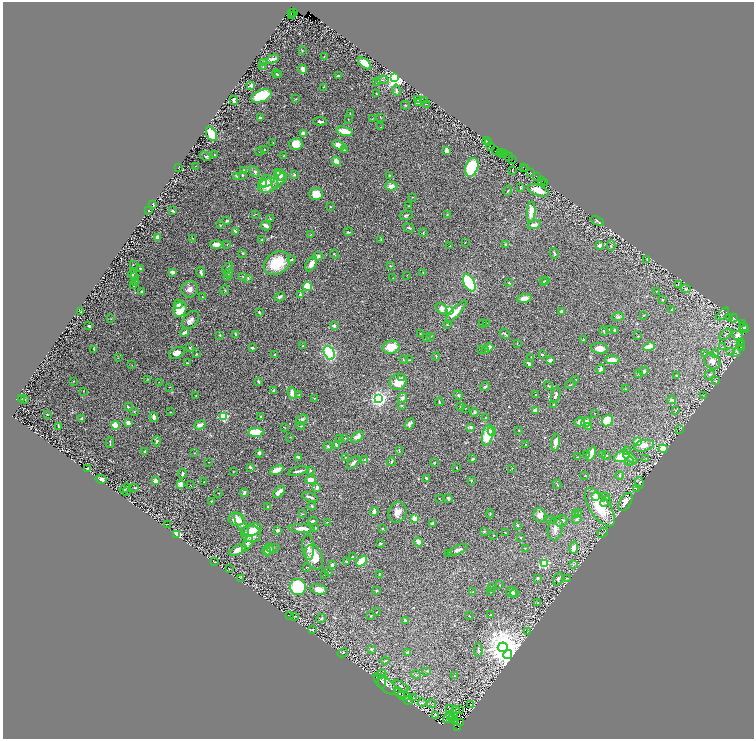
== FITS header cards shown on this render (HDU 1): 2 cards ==
NAXIS1  =                 1503
NAXIS2  =                 1474

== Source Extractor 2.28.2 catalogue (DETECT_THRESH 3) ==
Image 1503 x 1474 px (HDU 1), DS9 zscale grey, zoomed out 1/2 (1 PNG px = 2 x 2 image px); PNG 756 x 741 px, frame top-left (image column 2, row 1474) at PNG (3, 2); each listed source drawn as its Kron ellipse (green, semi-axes under 4 px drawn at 4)
Background 0.683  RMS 0.027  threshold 0.0822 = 3 sigma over >= 5 px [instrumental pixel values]
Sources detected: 546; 59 cannot appear on this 1/2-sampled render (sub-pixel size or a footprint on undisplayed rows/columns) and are neither listed nor drawn; the other 487 listed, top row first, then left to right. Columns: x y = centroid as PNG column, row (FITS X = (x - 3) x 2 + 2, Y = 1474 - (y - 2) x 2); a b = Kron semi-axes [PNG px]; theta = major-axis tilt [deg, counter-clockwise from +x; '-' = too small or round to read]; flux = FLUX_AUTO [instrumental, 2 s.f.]
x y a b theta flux
292 13 2 1 - 210
294 13 4 1 - 0.22
291 15 3 1 - 250
302 51 3 2 - 3.2
324 56 3 2 - 1.9
273 59 6 4 18 17
264 62 2 2 - 2.9
365 63 7 4 -39 100
263 67 3 2 - 1.8
303 69 4 3 - 43
276 74 4 3 - 7.1
278 75 4 3 - 6.8
338 76 3 2 - 12
395 78 4 3 - 3700
382 80 6 3 6 7.1
376 81 4 3 - 3.9
251 85 2 2 - 52
323 87 2 2 - 1.9
396 90 5 2 - 6.2
376 93 2 2 - 2.7
262 96 10 6 21 290
296 99 3 3 - 3.5
234 100 5 3 - 12
418 100 2 1 - 2.3
425 101 2 2 - 2.1
418 103 3 3 - 4.1
426 104 2 2 - 1.8
405 105 4 4 - 5.5
350 114 2 1 - 2.8
380 117 3 2 - 2.7
260 118 3 2 - 28
348 119 3 2 - 1.7
372 119 2 2 - 2.5
320 121 7 3 -4 13
381 127 3 2 - 3
345 131 8 4 -16 75
303 133 2 2 - 41
212 134 7 5 -60 100
486 140 2 2 - 80
488 142 2 1 - 2.3
273 143 2 1 - 1.2
296 144 6 6 - 61
339 145 7 4 -29 32
490 146 2 1 - 22
264 150 2 2 - 3.9
345 150 3 2 - 3.2
447 151 4 3 - 21
496 151 3 1 - 11
260 152 2 2 - 2.6
500 152 3 2 - 150
504 153 2 1 - 35
214 155 2 2 - 4.2
502 155 3 2 - 86
205 156 6 3 -29 7
284 156 4 2 - 3.1
509 157 4 2 - 22
513 159 2 1 - 27
336 161 5 3 - 36
195 166 2 1 - 1.2
178 167 2 1 - 1.5
472 167 9 6 70 320
523 167 2 1 - 33
525 169 2 1 - 36
512 170 2 2 - 2
244 171 4 3 - 15
255 172 6 4 -51 12
278 172 3 3 - 6.8
530 173 3 2 - 22
242 175 2 2 - 11
280 175 6 5 - 31
294 175 4 3 - 6.3
389 175 2 2 - 3.8
237 176 3 2 - 7.7
536 176 2 1 - 18
541 180 2 1 - 25
266 181 6 5 - 28
279 181 10 5 47 20
545 182 2 1 - 5.6
263 183 4 4 - 16
268 185 10 6 22 80
391 186 6 4 -2 32
520 188 2 2 - 6.8
538 190 11 5 -21 73
508 191 5 2 - 3.8
316 194 7 6 - 67
412 197 2 1 - 2.5
153 204 3 1 - 2.2
409 206 2 1 - 1.7
330 207 2 2 - 2.3
149 211 2 1 - 2.6
172 211 3 3 - 8.3
531 212 10 4 87 73
255 214 3 2 - 3
447 214 3 2 - 2.4
406 215 7 4 12 8.9
270 219 3 2 - 4.4
227 221 4 3 - 6
597 221 7 3 -23 8.3
220 225 3 2 - 3.1
534 225 7 3 17 21
266 226 5 3 - 19
409 228 5 3 - 6.3
235 231 4 2 - 7.2
348 232 4 2 - 4.8
423 233 4 2 - 3.7
310 235 3 2 - 1.8
157 238 4 3 - 18
192 238 2 2 - 1.9
381 239 4 3 - 3.9
262 240 3 3 - 3.3
465 242 2 1 - 1.4
216 244 6 4 -2 39
227 244 2 2 - 2.7
506 245 3 2 - 4.6
600 245 2 2 - 82
611 245 6 3 85 4.8
450 246 3 2 - 4.2
243 253 3 3 - 4.9
554 253 5 2 - 6.5
334 254 4 2 - 2.9
318 256 5 4 - 8.9
647 259 3 2 - 1.8
291 260 4 2 - 6
277 263 14 10 34 160
133 264 2 1 - 3.3
311 264 8 5 57 36
390 266 3 2 - 3.9
140 268 2 2 - 11
228 268 7 4 45 8.3
172 272 3 3 - 16
201 272 5 3 - 9.6
229 273 4 2 - 3.9
423 273 3 2 - 2.6
133 274 4 2 - 4.4
407 275 3 1 - 1.4
228 276 3 2 - 2.7
135 277 3 2 - 3
243 277 2 2 - 2.4
248 278 2 2 - 8.9
393 278 2 2 - 2
545 280 3 2 - 2.2
136 282 4 3 - 7.1
543 282 4 2 - 3.6
469 283 9 5 -61 560
509 283 2 2 - 3.4
678 285 3 3 - 2.4
134 286 2 2 - 4.2
307 286 4 4 - 94
190 289 8 8 - 29
686 289 5 4 - 8.1
225 290 5 2 - 3.6
142 291 3 2 - 7.8
657 291 3 2 - 2.7
300 295 3 3 - 6.4
202 297 2 1 - 2.1
280 297 5 3 - 9.6
524 298 7 4 9 27
662 300 3 2 - 3.7
178 304 5 3 - 16
180 309 8 6 66 92
441 309 7 4 -42 33
450 310 4 4 - 240
672 310 2 2 - 6.1
81 311 2 1 - 2.5
561 311 3 3 - 10
259 312 3 2 - 4.1
456 312 14 4 47 50
723 314 8 2 45 6.3
643 316 3 2 - 3
618 317 6 4 8 10
729 318 3 2 - 2.6
733 318 4 3 - 6
111 319 2 2 - 1.9
191 320 10 6 47 22
486 323 2 2 - 2.1
483 324 3 2 - 2
742 324 2 1 - 8.2
447 325 2 2 - 3.3
89 326 3 2 - 9.9
334 326 3 3 - 15
743 327 2 1 - 140
744 329 4 3 - 410
610 330 4 3 - 4.3
615 330 3 3 - 14
604 331 4 3 - 4.7
185 332 5 3 - 17
235 334 4 2 - 3.6
420 334 2 2 - 1.8
505 334 6 2 -47 5.4
725 334 7 2 44 5.9
220 335 3 2 - 5.1
431 336 3 2 - 2.4
638 336 2 2 - 3.7
738 336 6 4 -28 22
426 337 3 2 - 2.1
583 339 3 2 - 2.5
741 342 3 2 - 25
517 343 3 2 - 2.8
303 346 2 2 - 5.3
740 346 4 2 - 590
391 347 8 6 14 85
489 347 4 3 - 23
649 347 6 3 14 92
722 347 3 2 - 1.9
190 348 4 2 - 5.2
252 348 2 2 - 12
600 348 9 5 -8 40
741 348 2 2 - 88
94 349 4 3 - 4.9
481 349 2 1 - 1.6
486 351 2 2 - 2.3
730 352 2 1 - 1.6
737 352 3 2 - 2.7
177 353 8 5 22 27
329 353 7 5 -65 550
704 353 2 2 - 3.1
196 354 4 2 - 3.7
715 354 4 3 - 9.6
275 355 3 2 - 5.7
542 355 3 2 - 3.6
436 356 4 2 - 4.5
531 357 2 1 - 1.5
118 358 2 2 - 2.2
403 360 3 3 - 5.3
409 360 3 2 - 3
550 360 4 3 - 15
612 360 7 3 -2 65
712 361 9 7 -44 37
187 363 3 2 - 3.9
529 363 4 2 - 22
132 365 3 2 - 1.6
601 369 4 3 - 18
644 371 5 4 - 7.5
639 374 4 3 - 4.2
676 375 3 3 - 5.2
710 375 5 3 - 7.9
402 378 3 2 - 5.3
148 379 3 2 - 3.3
576 379 2 2 - 2.1
716 380 4 3 - 4.4
73 381 2 1 - 2.3
258 381 2 2 - 11
159 382 2 2 - 2.1
398 382 9 8 - 66
570 385 5 2 - 4.9
485 386 5 3 - 6.2
548 386 5 1 - 2.2
169 387 2 2 - 3.2
625 389 2 2 - 3.3
274 390 4 3 - 5.2
83 391 2 2 - 2.1
292 393 6 4 -69 39
299 394 4 2 - 4.7
458 395 5 3 - 7.8
535 395 3 2 - 3.3
556 395 8 3 75 14
703 395 3 2 - 2.4
196 396 2 1 - 2.3
22 398 3 2 - 2.2
314 398 2 2 - 1.7
378 398 3 3 - 2200
402 398 5 4 - 14
24 399 2 2 - 2.9
671 400 4 3 - 11
439 402 4 2 - 6.5
402 405 3 2 - 3.7
554 405 2 2 - 9.4
128 407 3 2 - 6.6
460 407 2 1 - 1.4
466 408 3 2 - 1.6
536 410 4 3 - 33
675 410 3 2 - 3.2
134 411 3 2 - 3.1
171 412 3 2 - 2.9
475 412 4 4 - 10
594 413 2 2 - 3
47 414 2 1 - 2.9
223 416 3 3 - 500
154 417 5 3 - 21
261 417 2 2 - 2.7
82 418 4 2 - 4.9
486 418 3 2 - 3.7
302 419 6 5 - 13
608 421 6 5 - 160
580 422 5 4 - 27
586 422 5 4 - 37
128 423 4 4 - 18
409 424 6 4 56 14
115 425 4 4 - 69
200 425 6 3 22 28
58 426 3 2 - 4.1
301 426 4 2 - 3.2
588 426 3 3 - 4.5
471 427 4 3 - 10
285 428 3 1 - 1.6
519 430 2 2 - 2.6
680 430 3 1 - 1.8
492 431 4 4 - 36
256 432 7 4 0 190
488 435 11 5 77 140
290 437 2 2 - 2.1
357 437 7 4 38 37
339 438 2 1 - 2.6
345 438 2 2 - 1.6
157 441 5 4 - 8.3
556 442 8 4 82 41
638 442 4 3 - 78
110 443 5 2 - 4.8
526 444 2 2 - 2.2
336 445 3 2 - 14
328 446 5 3 - 6.4
644 446 10 5 12 42
663 449 4 3 - 120
145 451 4 3 - 6.7
399 451 4 2 - 2.7
626 451 4 3 - 5.8
194 453 3 2 - 1.6
259 453 3 3 - 11
586 454 2 2 - 4
591 454 7 3 64 37
602 454 3 2 - 3.6
606 455 3 2 - 4.5
622 456 8 5 23 110
298 457 4 2 - 14
345 457 2 2 - 1.6
577 457 3 2 - 1.8
630 458 8 4 -38 16
646 458 3 3 - 3.7
473 459 4 3 - 7
365 460 3 3 - 5.6
208 462 2 2 - 1.5
391 462 4 2 - 8.3
629 462 4 3 - 6.8
353 463 8 3 44 12
434 463 3 2 - 2.9
250 467 3 2 - 8
456 467 3 2 - 2.5
87 468 3 2 - 5.8
512 468 2 2 - 1.7
277 470 7 3 24 57
310 470 3 3 - 6.4
233 471 2 2 - 2.5
298 471 10 2 14 15
182 474 5 3 - 7.6
619 475 4 3 - 5.7
585 476 3 2 - 2.5
426 478 3 2 - 11
101 479 5 3 - 29
311 480 5 4 - 27
471 480 4 3 - 3.9
156 481 2 2 - 78
204 482 2 1 - 1.2
639 483 6 3 -85 7
181 484 4 3 - 36
557 484 5 2 - 3.4
190 485 2 1 - 1.4
125 488 6 3 37 5.9
134 488 4 2 - 3.6
317 488 4 4 - 14
636 489 2 1 - 1.7
127 491 4 2 - 3
279 492 7 3 46 53
219 493 2 1 - 1.8
244 493 4 2 - 14
595 496 3 2 - 80
606 496 3 2 - 5.7
310 497 8 2 -18 16
448 498 4 3 - 8.1
439 499 2 2 - 3
211 501 3 2 - 3
605 502 6 3 43 8.2
625 502 10 5 59 56
312 506 4 3 - 5.9
268 507 2 2 - 2.7
600 507 22 10 -55 220
374 511 4 3 - 27
397 512 10 8 67 47
578 513 3 2 - 2.8
302 514 3 3 - 3
490 514 4 2 - 4.4
540 515 7 6 - 28
575 515 3 3 - 5.4
415 518 2 2 - 140
237 519 8 6 -15 60
550 519 4 3 - 5.1
577 519 5 3 - 12
313 521 4 3 - 10
561 521 6 5 - 17
327 522 3 2 - 1.7
168 524 2 1 - 1.3
241 524 13 4 -61 26
432 524 4 3 - 9
517 525 3 2 - 6.8
302 528 13 3 -2 34
315 528 4 3 - 5.3
382 528 3 3 - 2.9
555 529 12 7 81 32
251 530 10 6 20 52
278 530 3 2 - 15
484 531 3 3 - 4.9
506 533 2 1 - 2.3
603 533 5 2 - 3.8
251 534 10 8 -6 78
177 535 3 3 - 190
493 535 2 2 - 3.5
520 537 2 2 - 8.5
419 542 5 3 - 45
380 543 3 3 - 5.4
247 544 9 4 62 23
308 547 13 6 -86 33
273 548 7 3 7 6.5
525 548 3 2 - 2.4
574 548 6 4 79 34
238 550 9 4 28 44
268 550 6 5 - 17
458 550 11 4 23 15
267 551 4 3 - 8.6
448 553 3 3 - 5.7
314 557 13 8 -70 92
352 557 3 2 - 2.9
362 561 6 4 49 120
215 562 3 1 - 1.9
347 562 3 2 - 7.1
544 563 3 3 - 410
573 564 3 2 - 1.5
332 565 3 3 - 18
306 567 2 1 - 1.7
229 569 2 2 - 1.5
328 571 2 1 - 1.5
324 574 2 2 - 3.2
379 574 3 2 - 3.1
240 578 3 2 - 2.1
538 578 4 3 - 4.7
567 578 4 2 - 3.1
558 579 6 5 - 12
500 585 2 1 - 2.5
298 587 8 8 - 270
491 587 3 2 - 1.8
319 589 8 5 -13 40
376 591 3 2 - 4.8
473 592 2 2 - 2.5
491 592 2 2 - 3.4
512 592 5 5 - 14
515 593 4 4 - 9.1
538 603 2 2 - 2
377 612 2 1 - 1.7
491 615 3 2 - 2.4
290 616 2 1 - 1.4
294 616 3 2 - 1.8
371 616 3 2 - 2.7
469 616 2 1 - 1.9
321 619 5 3 - 5.4
405 620 4 2 - 7.1
312 630 3 3 - 3.2
528 632 3 2 - 2.9
503 647 5 5 - 9300
371 649 4 3 - 6.9
478 650 6 3 90 5.9
407 652 4 3 - 6.8
343 653 5 2 - 4.3
508 654 5 3 - 2900
385 661 4 3 - 5.7
427 671 4 2 - 2.8
381 674 5 2 - 3.7
416 675 5 2 - 3.8
454 675 2 2 - 1.4
382 682 7 3 90 8.7
385 684 14 6 -42 28
401 686 8 3 -31 10
399 693 6 3 -41 7.4
404 696 6 4 -15 11
413 698 3 2 - 2.1
408 701 5 3 - 5.4
422 703 4 3 - 4.6
432 704 4 2 - 2.8
470 704 2 1 - 1.7
450 709 2 1 - 1.5
459 709 2 1 - 1.6
456 710 3 2 - 150
435 715 2 1 - 1.4
450 716 2 1 - 1.3
453 716 2 1 - 1.6
448 717 7 1 50 2.6
452 718 2 1 - 1.2
455 720 2 1 - 4.3
460 722 2 1 - 0.41
458 728 2 1 - 130
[59 sub-pixel or undisplayed-footprint detections neither listed nor drawn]